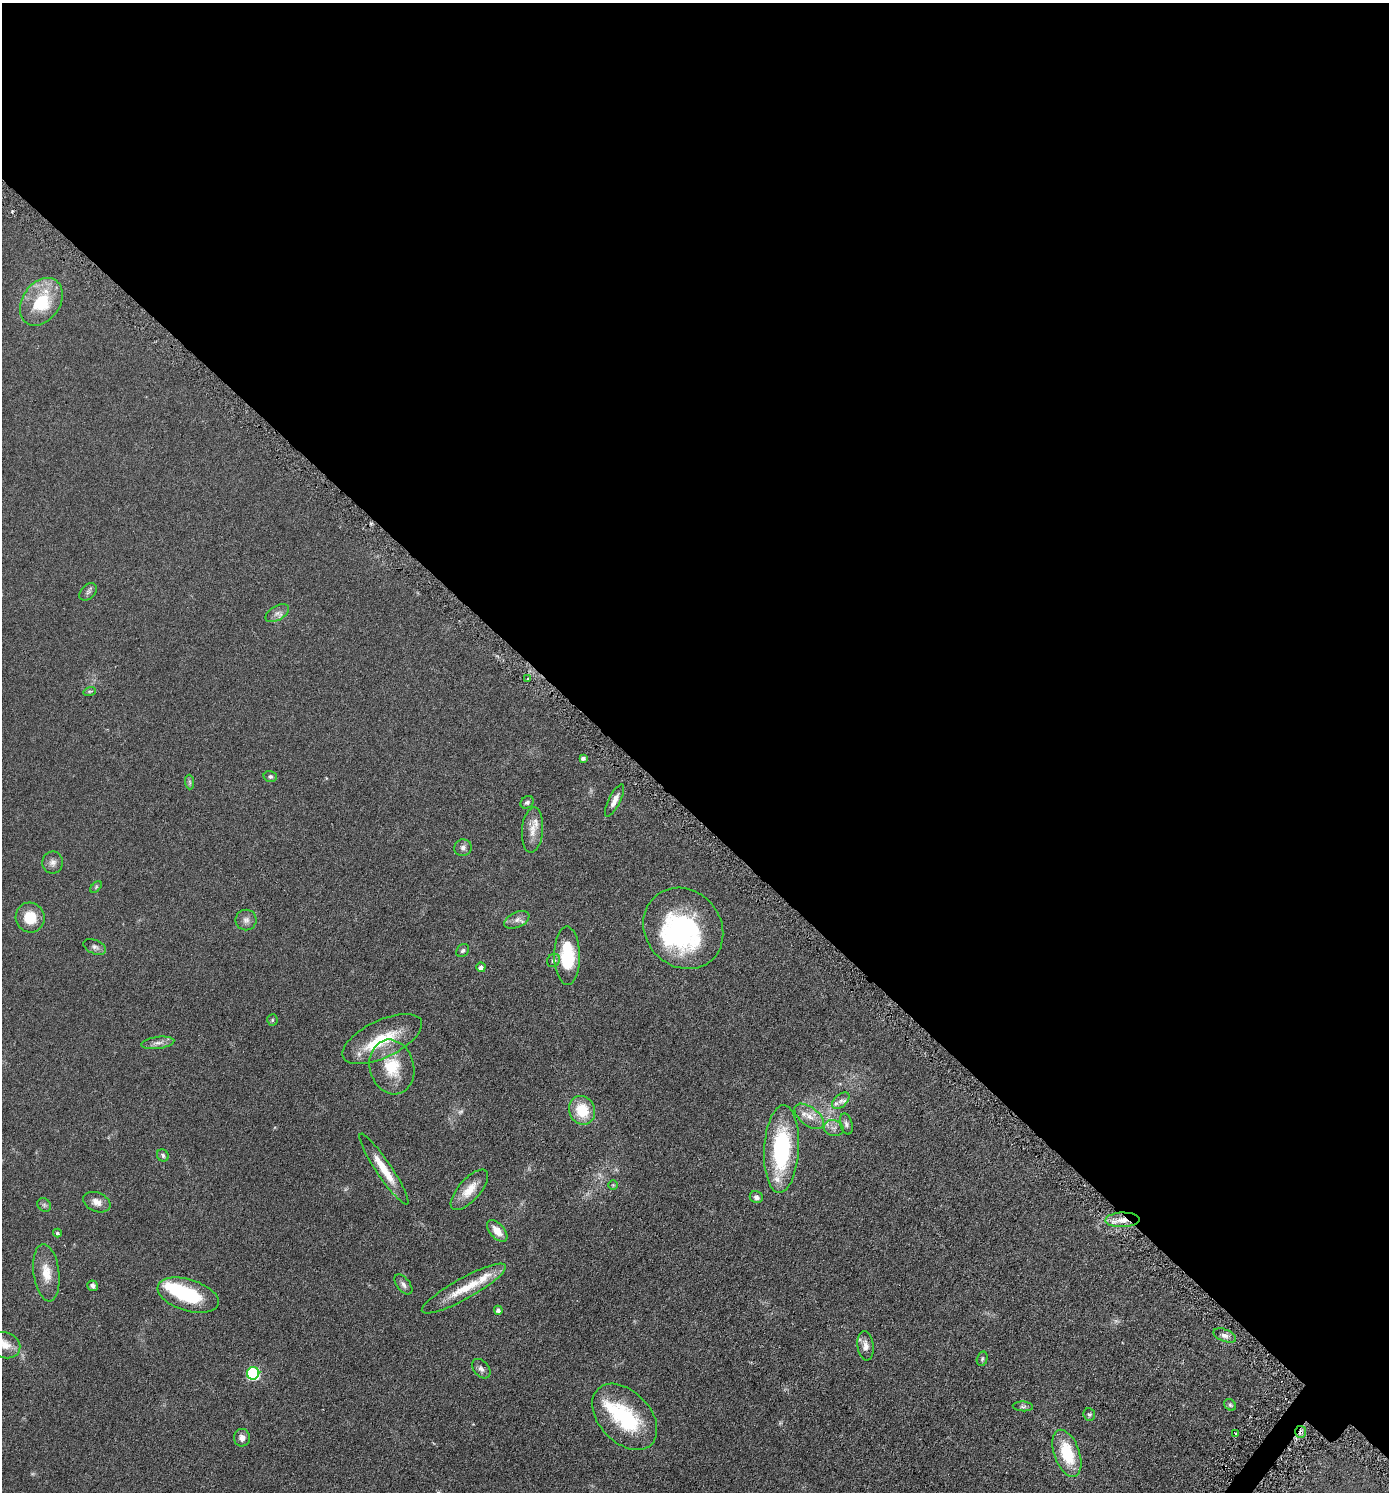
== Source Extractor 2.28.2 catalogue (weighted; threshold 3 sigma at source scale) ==
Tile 3 of 4 x 4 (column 3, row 1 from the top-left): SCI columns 2930-4316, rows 4490-5979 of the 6001 x 5996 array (HDU 1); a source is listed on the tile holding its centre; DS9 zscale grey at full resolution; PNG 1391 x 1494 px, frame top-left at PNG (2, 3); each listed source drawn as its Kron ellipse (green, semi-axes under 4 px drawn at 4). Shown black and unused: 55% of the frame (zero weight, under 3 of 6 exposures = <1% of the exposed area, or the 3 px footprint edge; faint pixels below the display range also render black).
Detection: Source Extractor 2.28.2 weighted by HDU 2 'WHT'; one run over the whole footprint, this tile lists its part. Background 0.0567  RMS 0.0059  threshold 0.0242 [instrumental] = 3 sigma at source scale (4.09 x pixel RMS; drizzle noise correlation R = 1.36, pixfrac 0.8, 0.05/0.05 arcsec/px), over >= 5 px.
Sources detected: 73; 2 too faint to see at this stretch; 3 inside a brighter object's white glare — neither listed nor drawn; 5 inside a brighter listed object's ellipse — not listed separately; the other 63 listed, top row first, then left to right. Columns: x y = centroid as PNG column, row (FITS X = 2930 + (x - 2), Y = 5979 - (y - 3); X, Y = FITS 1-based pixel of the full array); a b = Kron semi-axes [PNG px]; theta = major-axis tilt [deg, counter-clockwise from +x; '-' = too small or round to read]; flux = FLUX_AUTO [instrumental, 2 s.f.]
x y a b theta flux
41 302 26 19 54 25
88 592 10 7 46 1.5
277 613 13 7 30 2.5
528 679 3 3 - 0.78
90 691 6 4 18 0.75
583 758 4 4 - 1.3
270 777 7 5 -14 1.1
190 782 7 4 -88 0.95
615 800 18 6 63 3.5
527 802 7 5 39 1.2
533 830 23 10 85 6
463 848 9 8 - 1.9
53 862 11 10 - 2.7
96 887 7 4 46 0.75
30 917 15 14 - 12
246 920 10 10 - 2.6
517 920 13 7 25 2.7
683 928 43 38 -49 76
95 947 12 7 -23 1.9
463 950 7 5 43 1.1
567 956 29 13 -89 26
553 960 7 6 - 1.2
481 967 5 4 - 2.3
272 1020 5 5 - 0.69
382 1039 43 18 26 22
158 1043 17 6 7 2.7
392 1067 28 22 -74 18
841 1101 10 6 43 2.2
582 1110 15 12 -67 15
809 1116 17 9 -37 5.3
846 1124 11 6 -74 1.6
834 1128 10 8 -17 2.3
781 1149 44 17 87 55
163 1155 6 5 - 1.2
384 1169 42 7 -56 11
613 1185 4 4 - 0.53
469 1190 25 11 49 8.4
756 1197 7 6 - 1.7
97 1202 14 9 -23 3.7
44 1205 7 6 - 1.1
1122 1220 17 7 1 5.8
497 1231 13 7 -48 5.4
57 1233 4 4 - 0.9
46 1273 29 13 -83 9.1
403 1284 12 6 -50 1.9
93 1286 5 5 - 1.4
464 1289 48 10 29 14
188 1295 31 15 -17 27
498 1310 4 4 - 1.7
1225 1335 12 6 -22 2.2
5 1345 16 12 -22 6.3
866 1346 15 8 -83 3.5
982 1359 7 5 74 0.92
481 1369 11 7 -49 2
253 1373 6 6 - 60
1230 1405 6 5 - 1
1023 1406 10 5 -4 1.1
1089 1414 6 5 - 0.87
625 1417 38 25 -46 40
1301 1432 6 5 - 1.6
1235 1433 2 2 - 0.69
242 1438 9 8 - 2.8
1067 1453 24 12 -70 21
Overlapping masked pixels (flux is a lower limit): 2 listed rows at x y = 1122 1220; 1301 1432
Isophote crosses this tile's border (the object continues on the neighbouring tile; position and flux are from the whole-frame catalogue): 1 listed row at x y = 5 1345